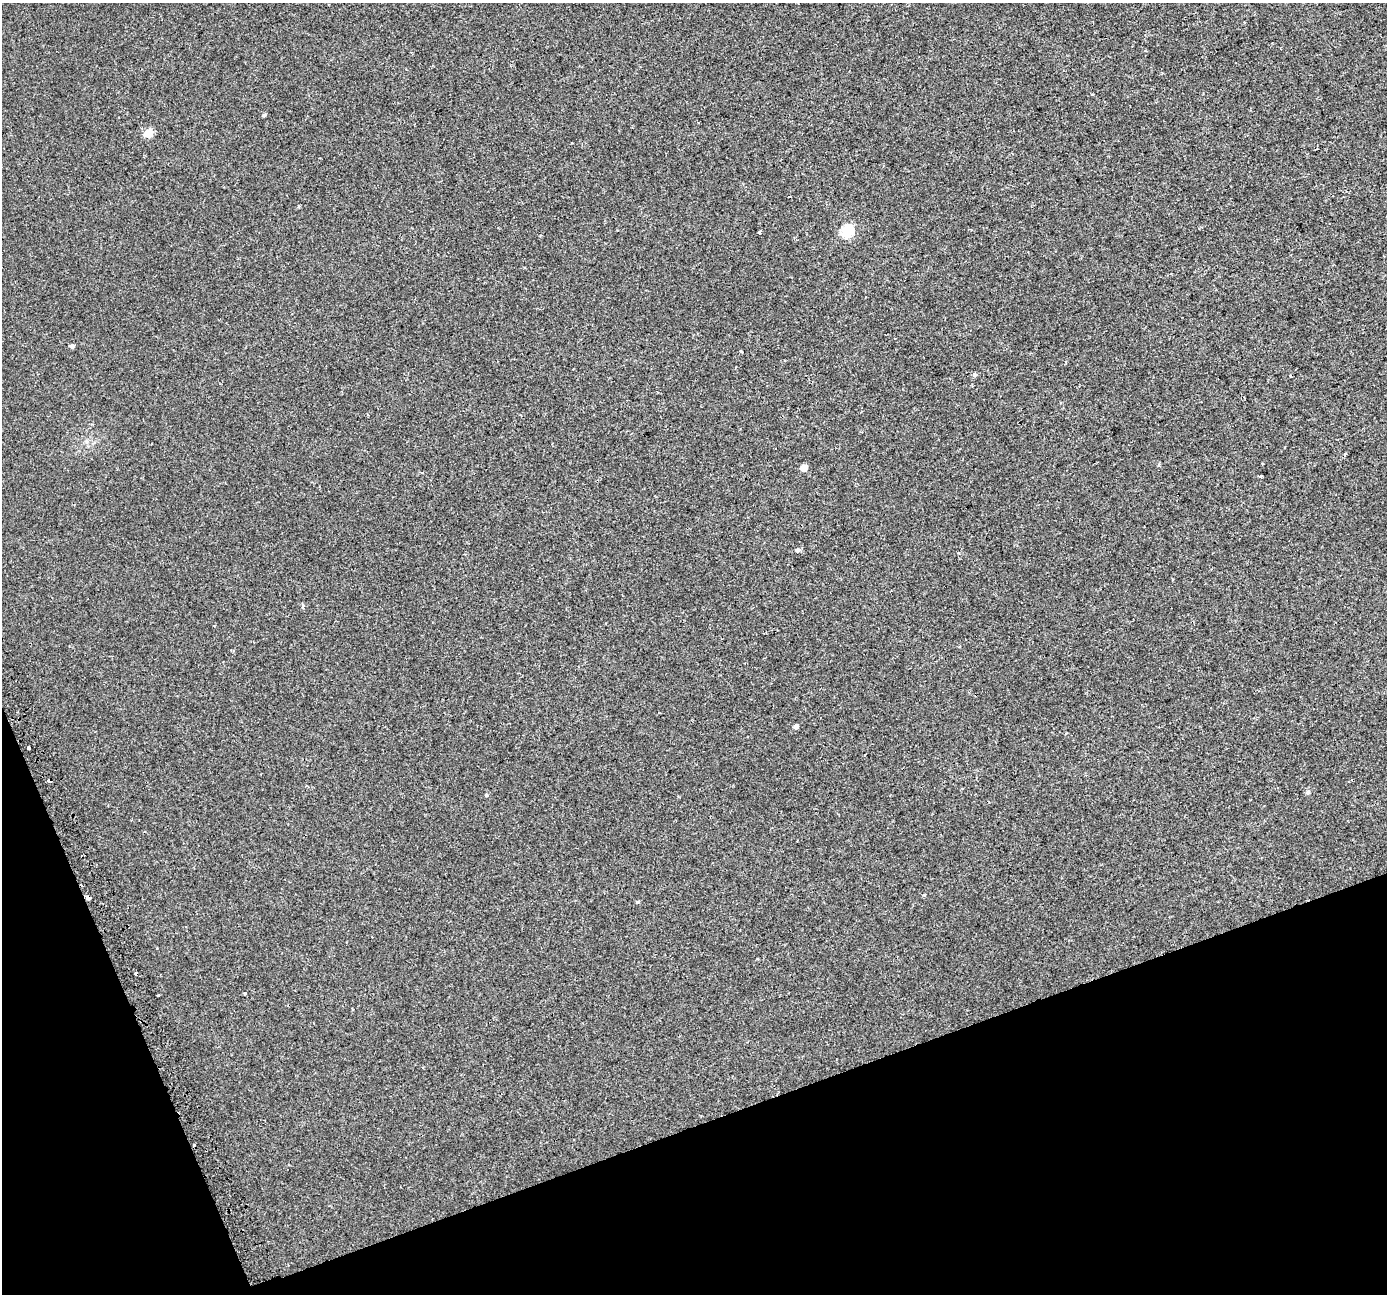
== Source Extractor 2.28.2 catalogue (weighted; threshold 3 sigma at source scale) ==
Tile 14 of 4 x 4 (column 2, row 4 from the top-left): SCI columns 1411-2795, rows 91-1382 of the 5624 x 5415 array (HDU 1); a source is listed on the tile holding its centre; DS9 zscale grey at full resolution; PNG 1389 x 1296 px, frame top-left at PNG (2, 3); no overlay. Shown black and unused: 18% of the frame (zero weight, under 2 of 3 exposures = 2% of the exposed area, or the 3 px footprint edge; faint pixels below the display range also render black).
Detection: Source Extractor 2.28.2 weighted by HDU 2 'WHT'; one run over the whole footprint, this tile lists its part. Background 0.00151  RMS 0.0035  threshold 0.0157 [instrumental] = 3 sigma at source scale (4.5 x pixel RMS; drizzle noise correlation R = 1.50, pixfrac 1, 0.0396/0.0396 arcsec/px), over >= 5 px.
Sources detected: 26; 3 cosmic-ray / hot-pixel residue — not listed; the other 23 listed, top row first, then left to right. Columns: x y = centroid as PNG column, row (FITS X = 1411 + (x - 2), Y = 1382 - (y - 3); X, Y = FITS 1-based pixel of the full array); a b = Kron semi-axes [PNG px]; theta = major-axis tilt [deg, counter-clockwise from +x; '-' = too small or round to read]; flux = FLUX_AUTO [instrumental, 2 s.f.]
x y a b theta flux
1092 94 4 2 - 0.33
264 115 4 4 - 0.52
148 133 5 5 - 11
298 207 4 3 - 0.42
847 231 6 6 - 33
759 233 3 3 - 1.5
72 346 4 4 - 0.92
741 351 4 3 - 0.68
974 375 5 5 - 0.54
1290 376 3 2 - 0.5
804 468 5 5 - 4.4
1260 476 4 3 - 1.3
797 550 6 5 - 0.69
303 606 4 3 - 1.1
796 726 5 4 - 1.2
28 748 3 3 - 2.5
1307 792 6 5 - 0.56
487 795 3 3 - 1.2
924 895 3 3 - 0.37
88 898 4 4 - 3.4
637 902 5 3 - 0.32
245 993 3 3 - 1.6
158 995 3 2 - 0.5
Overlapping masked pixels (flux is a lower limit): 1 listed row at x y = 88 898